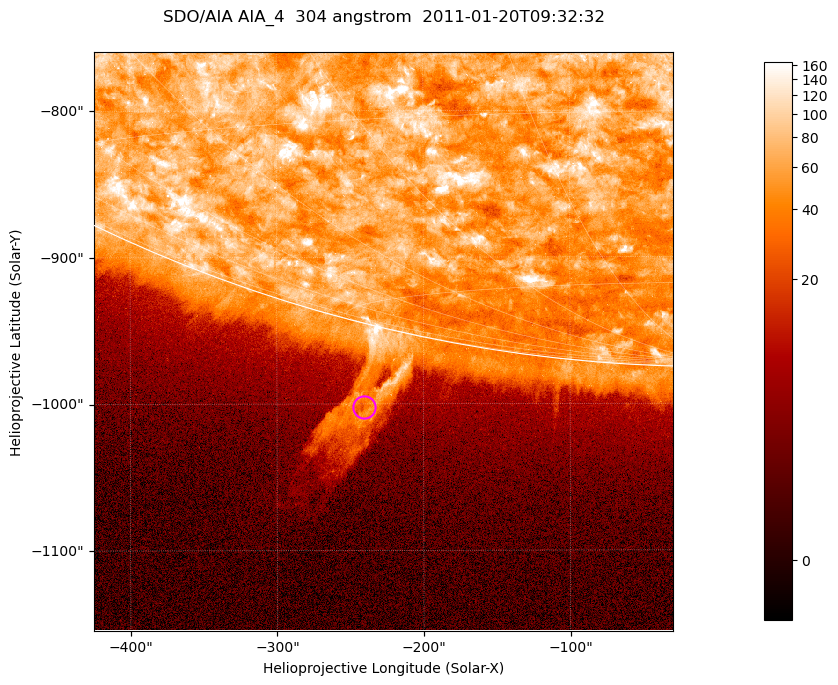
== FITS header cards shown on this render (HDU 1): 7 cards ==
TELESCOP= 'SDO/AIA '           / For AIA: SDO/AIA
INSTRUME= 'AIA_4   '           / For AIA: AIA_ATA1, AIA_ATA2, AIA_ATA3 or AIA_AT
WAVELNTH=                  304 / [angstrom] Wavelength
WAVEUNIT= 'angstrom'           / Wavelength unit: angstrom
DATE-OBS= '2011-01-20T09:32:32.139' / [ISO] Date when observation started; ISO 8
CTYPE1  = 'HPLN-TAN'           / CTYPE1; Typically HPLN
CTYPE2  = 'HPLT-TAN'           / CTYPE2; Typically HPLT

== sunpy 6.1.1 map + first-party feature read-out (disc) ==
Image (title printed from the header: SDO/AIA AIA_4  304 angstrom  2011-01-20T09:32:32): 658 x 658 px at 0.6 arcsec/px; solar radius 975 arcsec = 1625 px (partial field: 2.4% of the solar disc is inside the frame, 46% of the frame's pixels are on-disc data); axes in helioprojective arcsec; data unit not stated in the header (colour bar unlabelled)
Orientation: roll -0.132 deg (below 1 deg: not rotated)
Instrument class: DISC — disc imager (sunpy class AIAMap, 304 A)
Bright regions (active regions / flare kernels): reference = the on-disc median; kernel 5 px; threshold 5 sigma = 111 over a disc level ~60.2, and >= 1.15x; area >= 432 px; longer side >= 8 px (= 4.8 arcsec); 0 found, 0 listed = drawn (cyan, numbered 1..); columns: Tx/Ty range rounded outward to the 2 arcsec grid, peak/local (2 s.f.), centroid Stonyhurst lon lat
Off-limb structures (1.02-1.3 R_sun): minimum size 216 px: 3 found; the strongest spans PA ~165..170 deg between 1.02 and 1.14 R_sun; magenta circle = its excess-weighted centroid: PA ~165 deg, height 1.06 R_sun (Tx ~-240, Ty ~-1002 arcsec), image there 4.4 x the reference